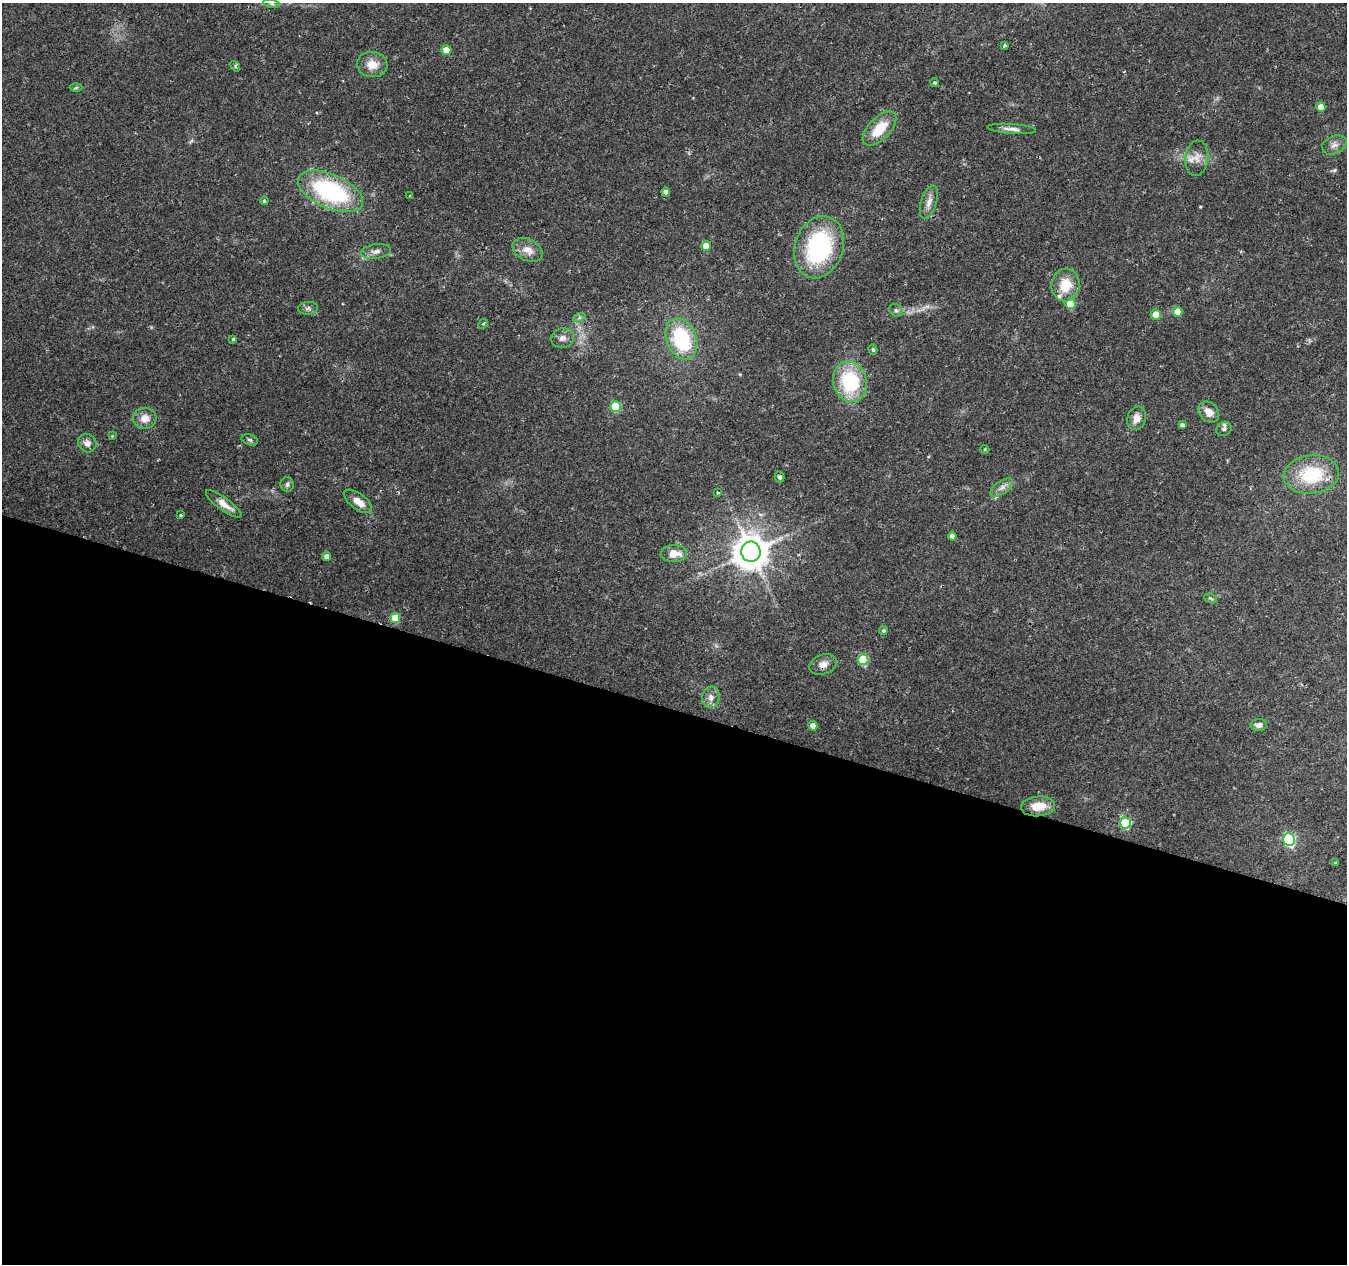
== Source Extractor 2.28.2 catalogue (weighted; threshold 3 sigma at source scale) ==
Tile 14 of 4 x 4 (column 2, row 4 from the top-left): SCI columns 1353-2697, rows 280-1541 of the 5387 x 5542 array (HDU 1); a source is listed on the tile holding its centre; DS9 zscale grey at full resolution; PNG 1349 x 1266 px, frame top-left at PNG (2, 3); each listed source drawn as its Kron ellipse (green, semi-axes under 4 px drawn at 4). Shown black and unused: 44% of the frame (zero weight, under 2 of 3 exposures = <1% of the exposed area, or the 3 px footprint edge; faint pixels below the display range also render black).
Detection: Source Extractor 2.28.2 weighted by HDU 2 'WHT'; one run over the whole footprint, this tile lists its part. Background 0.0295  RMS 0.0033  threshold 0.015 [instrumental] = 3 sigma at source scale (4.5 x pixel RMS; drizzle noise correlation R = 1.50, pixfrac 1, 0.0396/0.0396 arcsec/px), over >= 5 px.
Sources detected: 70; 2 inside a brighter listed object's ellipse — not listed separately; the other 68 listed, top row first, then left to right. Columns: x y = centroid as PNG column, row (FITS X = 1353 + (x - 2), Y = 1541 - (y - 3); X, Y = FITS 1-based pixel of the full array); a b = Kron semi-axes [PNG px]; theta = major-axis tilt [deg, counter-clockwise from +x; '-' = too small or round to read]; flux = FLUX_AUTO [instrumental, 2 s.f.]
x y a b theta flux
272 3 8 4 -9 0.66
1004 45 3 3 - 0.6
446 50 5 5 - 5.7
372 65 15 12 -6 4.6
235 66 6 4 -52 0.47
935 83 4 3 - 0.47
76 88 6 4 2 0.45
1321 107 5 4 - 3.7
879 129 21 11 46 8.3
1012 129 24 5 -4 1.9
1334 145 13 9 24 2
1197 158 18 11 83 3.4
331 191 35 17 -23 41
666 192 4 4 - 2.2
410 196 4 3 - 0.29
264 201 4 4 - 0.54
929 202 17 8 72 2.5
706 246 5 5 - 5.1
819 247 32 24 71 40
527 250 16 10 -27 3.7
376 251 15 7 8 1.9
1065 285 16 14 82 7.7
1070 304 5 5 - 7.6
308 308 10 6 4 1
896 310 7 6 - 0.82
1178 312 5 5 - 4.7
1156 314 5 5 - 4.1
579 318 6 4 19 0.67
483 324 5 4 - 0.41
562 338 12 9 12 1.9
233 339 4 3 - 0.48
681 339 21 15 -69 26
873 350 5 4 - 0.55
850 382 20 16 -77 24
616 407 5 5 - 16
1209 412 12 9 -45 3.4
145 418 12 10 7 3.4
1137 418 12 9 70 2.9
1182 425 4 4 - 1.1
1224 429 8 6 35 0.94
112 436 4 3 - 0.26
250 440 8 5 -19 0.72
87 443 9 8 - 2
985 449 4 4 - 0.41
1311 475 28 19 6 18
779 477 5 5 - 0.94
287 484 7 6 - 0.92
1002 488 13 6 34 1.8
718 493 4 3 - 0.44
358 501 17 7 -37 3.6
224 504 21 6 -36 3.5
181 515 3 3 - 0.55
952 536 4 4 - 1.3
751 552 10 9 - 760
674 553 13 8 1 4.3
326 557 4 4 - 1.6
1211 598 7 4 -20 0.49
395 618 5 5 - 8.2
883 631 4 4 - 0.6
863 660 5 5 - 18
823 664 14 9 20 2.5
711 697 11 9 79 2.2
1259 725 8 6 1 1.5
813 726 5 4 - 2.5
1038 806 17 10 5 5.9
1125 823 5 5 - 23
1289 840 6 6 - 39
1336 863 3 3 - 0.42